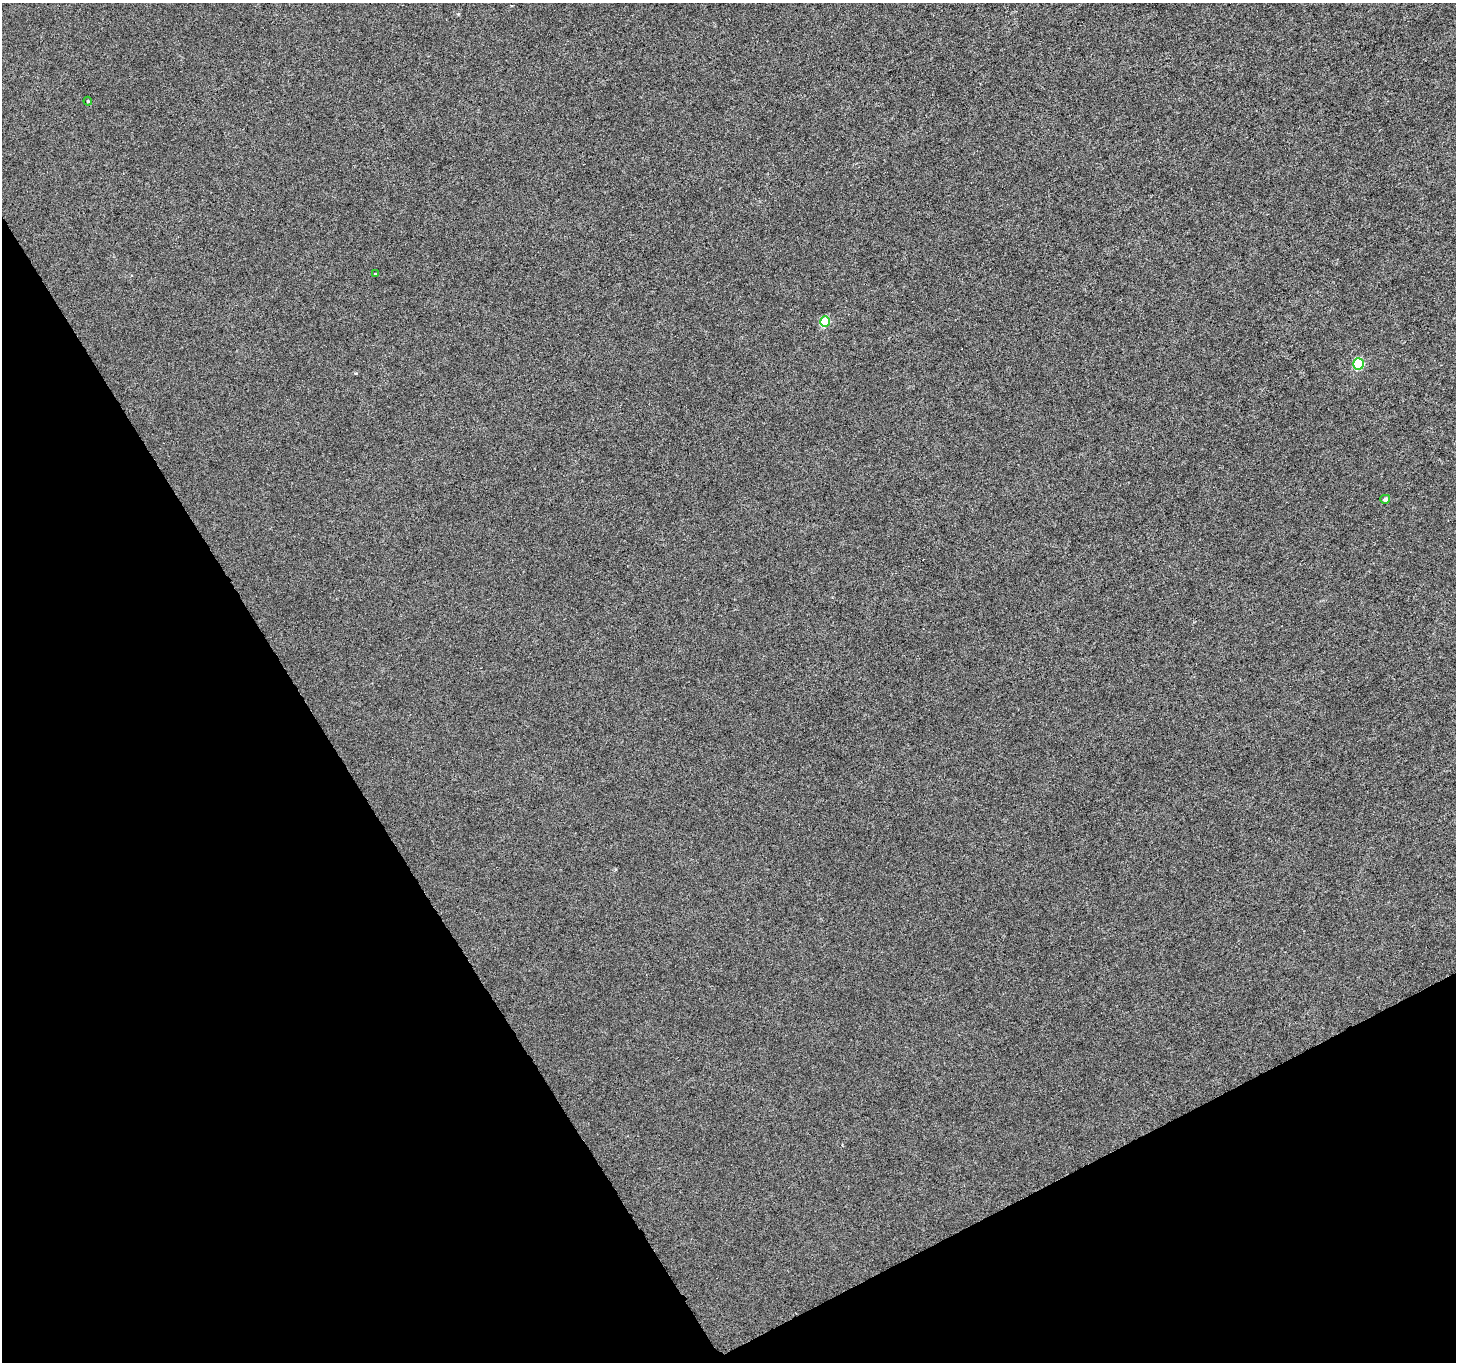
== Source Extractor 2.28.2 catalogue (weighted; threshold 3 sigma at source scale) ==
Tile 14 of 4 x 4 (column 2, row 4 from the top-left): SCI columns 1462-2915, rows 173-1532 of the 5826 x 5721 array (HDU 1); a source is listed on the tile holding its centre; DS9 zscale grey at full resolution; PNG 1458 x 1364 px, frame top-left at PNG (2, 3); each listed source drawn as its Kron ellipse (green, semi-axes under 4 px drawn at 4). Shown black and unused: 28% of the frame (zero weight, under 4 of 8 exposures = <1% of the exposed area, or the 3 px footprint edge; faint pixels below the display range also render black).
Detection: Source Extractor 2.28.2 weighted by HDU 2 'WHT'; one run over the whole footprint, this tile lists its part. Background 8.77e-04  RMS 0.0013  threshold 0.00533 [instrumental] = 3 sigma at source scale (4.09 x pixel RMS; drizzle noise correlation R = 1.36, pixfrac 0.8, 0.0396/0.0396 arcsec/px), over >= 5 px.
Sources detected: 5; all 5 listed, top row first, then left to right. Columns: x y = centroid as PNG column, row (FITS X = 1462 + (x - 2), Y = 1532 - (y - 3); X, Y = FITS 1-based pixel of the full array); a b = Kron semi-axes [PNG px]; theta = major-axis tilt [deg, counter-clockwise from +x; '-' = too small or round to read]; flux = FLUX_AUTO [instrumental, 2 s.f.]
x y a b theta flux
88 101 4 4 - 0.12
375 274 3 3 - 0.083
825 322 5 5 - 4.8
1359 364 5 5 - 8.2
1385 499 5 4 - 0.44